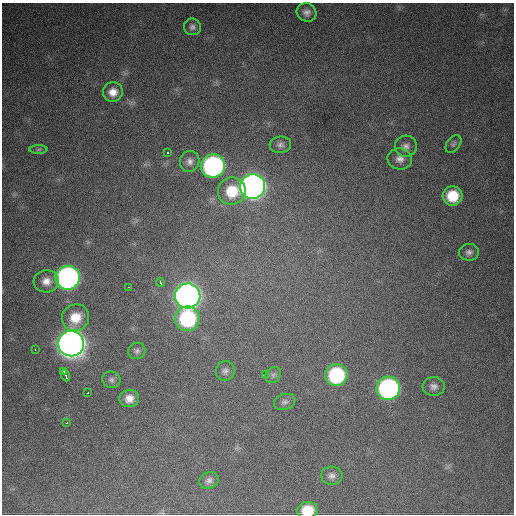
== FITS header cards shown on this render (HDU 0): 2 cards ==
NAXIS1  =                  512 / Axis length
NAXIS2  =                  512 / Axis length

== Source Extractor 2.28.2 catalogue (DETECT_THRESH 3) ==
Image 512 x 512 px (HDU 0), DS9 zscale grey, 1 PNG px = 1 image px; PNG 516 x 516 px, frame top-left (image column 1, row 512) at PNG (2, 3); each listed source drawn as its Kron ellipse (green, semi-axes under 4 px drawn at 4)
Background 1110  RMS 28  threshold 84.1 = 3 sigma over >= 5 px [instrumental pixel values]
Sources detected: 41; all 41 listed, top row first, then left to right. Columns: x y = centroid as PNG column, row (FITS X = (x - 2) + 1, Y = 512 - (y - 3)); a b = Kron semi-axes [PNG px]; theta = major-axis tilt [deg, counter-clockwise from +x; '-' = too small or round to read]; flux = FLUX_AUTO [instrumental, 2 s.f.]
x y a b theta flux
307 12 10 9 - 1.0e+04
192 27 8 8 - 7.3e+03
113 92 10 9 - 1.8e+04
453 144 10 6 53 5.4e+03
280 145 11 8 7 7.5e+03
406 146 11 10 - 1.1e+04
39 149 9 4 1 3.6e+03
167 153 3 3 - 1.4e+04
400 159 12 10 -13 1.4e+04
190 161 10 9 - 1.0e+04
213 166 12 11 - 5.6e+05
253 187 12 12 - 1.7e+06
232 191 14 13 - 5.8e+04
453 196 10 9 - 5.2e+04
469 252 10 8 3 8.2e+03
68 278 12 12 - 8.1e+05
46 281 12 11 - 1.9e+04
160 282 4 3 - 7.5e+03
129 287 3 2 - 5.9e+03
188 296 12 12 - 1.9e+06
75 318 14 13 - 3.8e+04
187 319 12 12 - 1.9e+05
71 344 13 12 - 3.0e+06
35 349 3 2 - 2.4e+03
137 351 8 8 - 5.9e+03
64 371 4 3 - 4.1e+03
225 371 10 9 - 7.9e+03
266 374 4 3 - 5.6e+03
65 375 6 2 -66 7.7e+03
273 375 8 7 - 6.3e+03
336 375 11 11 - 1.7e+05
111 380 9 8 - 6.1e+03
434 386 11 9 -2 9.9e+03
388 388 12 11 - 5.0e+05
87 393 3 2 - 3.3e+03
129 398 9 9 - 1.7e+04
285 402 11 7 20 7.4e+03
67 423 3 2 - 4.5e+03
332 476 10 9 - 9.5e+03
209 480 10 8 23 8.5e+03
307 510 10 8 4 4.7e+04
At the frame edge (FLAGS 8, measured only in part): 1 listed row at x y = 307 510